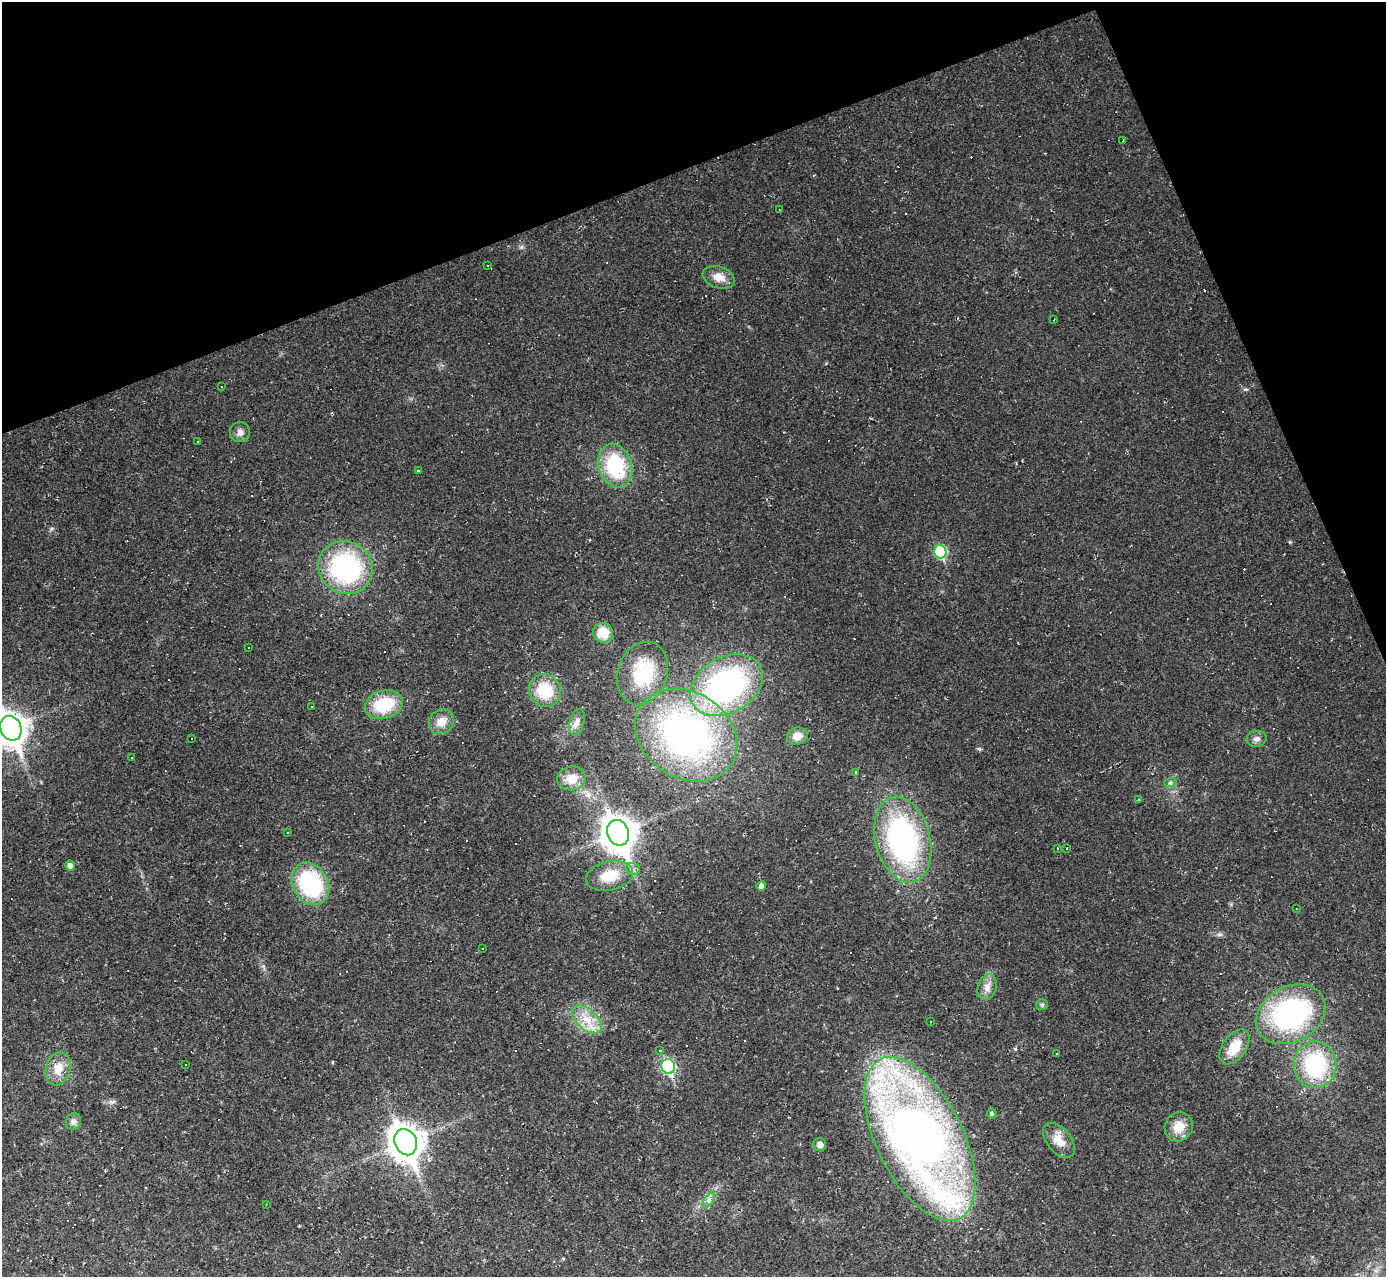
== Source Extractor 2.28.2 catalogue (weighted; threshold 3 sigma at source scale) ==
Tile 3 of 4 x 4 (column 3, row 1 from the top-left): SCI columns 2771-4154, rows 4103-5377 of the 5539 x 5526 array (HDU 1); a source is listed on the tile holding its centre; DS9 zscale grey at full resolution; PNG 1388 x 1279 px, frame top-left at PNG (2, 2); each listed source drawn as its Kron ellipse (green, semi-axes under 4 px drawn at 4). Shown black and unused: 19% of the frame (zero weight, under 2 of 3 exposures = <1% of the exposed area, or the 3 px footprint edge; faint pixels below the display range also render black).
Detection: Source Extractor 2.28.2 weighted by HDU 2 'WHT'; one run over the whole footprint, this tile lists its part. Background 0.0438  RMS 0.0071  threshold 0.032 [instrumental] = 3 sigma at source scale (4.5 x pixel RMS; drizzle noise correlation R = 1.50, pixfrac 1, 0.05/0.05 arcsec/px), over >= 5 px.
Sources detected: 109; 44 cosmic-ray / hot-pixel residue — neither listed nor drawn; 1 inside a brighter listed object's ellipse — not listed separately; the other 64 listed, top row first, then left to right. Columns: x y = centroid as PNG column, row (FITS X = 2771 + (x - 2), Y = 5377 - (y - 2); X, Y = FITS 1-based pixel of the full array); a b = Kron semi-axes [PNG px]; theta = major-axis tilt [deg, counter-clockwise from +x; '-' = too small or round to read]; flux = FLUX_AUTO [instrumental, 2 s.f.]
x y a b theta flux
1123 140 3 2 - 0.57
779 210 3 2 - 0.49
488 265 3 3 - 1.2
719 277 16 10 -18 8
1054 320 3 2 - 0.48
221 386 3 2 - 1.4
240 432 10 10 - 3.7
197 442 3 3 - 3
615 466 22 16 -72 49
418 470 3 3 - 2.3
940 552 7 6 - 51
346 568 28 25 -34 100
603 633 10 9 - 16
249 648 3 3 - 7.1
642 673 32 25 71 37
726 685 39 28 31 160
545 690 17 16 - 26
384 705 19 14 16 32
312 707 2 2 - 0.47
441 722 13 12 - 7.9
577 722 13 7 75 4
11 728 13 10 -67 890
686 735 54 43 -33 240
797 736 10 8 17 7.1
192 738 3 2 - 0.64
1256 739 10 7 10 3.1
131 757 2 2 - 0.58
856 772 4 4 - 0.93
571 778 14 12 9 9.6
1170 783 6 4 19 1.2
1138 800 3 2 - 0.72
287 833 3 2 - 1
618 833 13 10 -68 1100
903 840 44 27 -75 150
1057 848 3 3 - 0.84
1066 848 3 2 - 0.94
70 865 5 5 - 3.7
633 869 7 6 - 2.3
610 876 24 14 12 19
310 884 22 17 -59 66
761 886 5 5 - 2.6
1297 908 2 2 - 0.57
483 949 3 3 - 1.4
987 987 13 9 71 5.5
1042 1005 6 5 - 1.3
1291 1014 36 27 28 120
587 1019 18 10 -42 12
931 1022 3 3 - 2.2
1234 1047 20 12 54 15
660 1050 3 3 - 0.58
1057 1054 2 2 - 0.6
186 1064 3 2 - 0.61
1315 1065 23 21 -87 60
668 1066 8 6 -67 96
58 1069 17 12 74 11
992 1114 5 5 - 1.4
73 1122 8 7 - 3.1
1179 1127 15 13 58 11
920 1139 89 43 -63 590
1059 1140 20 12 -51 10
406 1142 13 11 -66 1100
820 1144 7 6 - 3.5
709 1200 8 4 54 2.2
266 1204 3 2 - 0.57
Isophote crosses this tile's border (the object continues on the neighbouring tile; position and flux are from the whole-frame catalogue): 1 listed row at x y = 11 728
Unlisted compact peaks at least as high as the median listed source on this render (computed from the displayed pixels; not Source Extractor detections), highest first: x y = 1290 542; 1245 389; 1220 934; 521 247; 112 1102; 563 1258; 332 1062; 263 966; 41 782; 299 1226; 590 540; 826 363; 1231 905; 588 795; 1016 1049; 978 748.